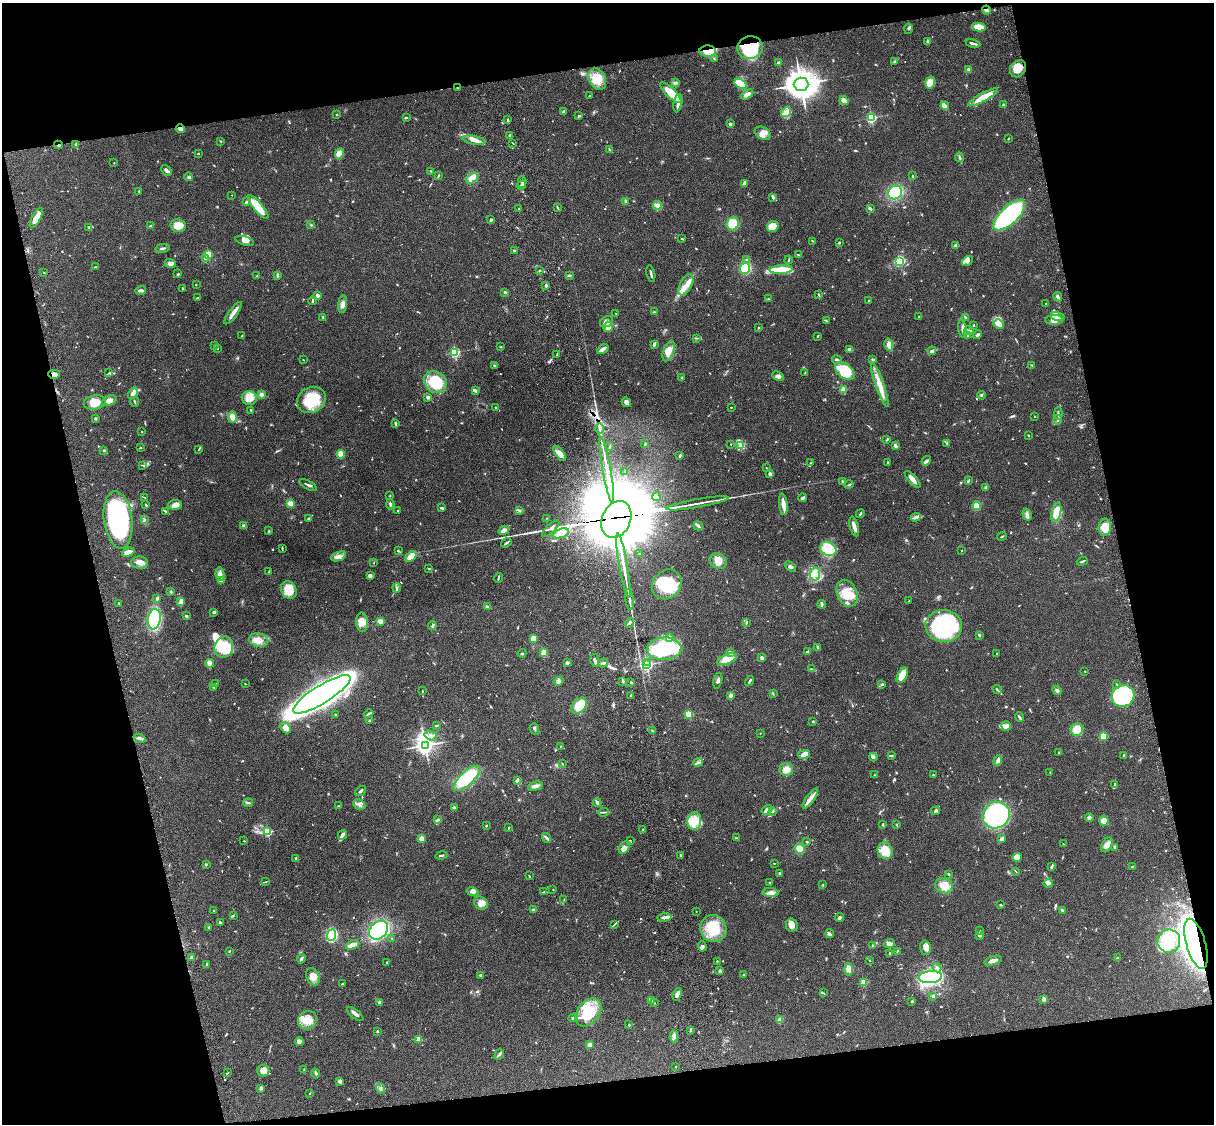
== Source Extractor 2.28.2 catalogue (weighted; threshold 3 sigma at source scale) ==
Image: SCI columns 121-4968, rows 277-4762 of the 5086 x 4926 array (HDU 1 of 3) = the unmasked area's bounding box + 8 px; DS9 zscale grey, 4 x 4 block average (1 PNG px = mean of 4 x 4 image px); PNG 1216 x 1126 px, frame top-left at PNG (2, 3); each listed source drawn as its Kron ellipse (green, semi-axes under 4 px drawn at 4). Shown black and unused: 26% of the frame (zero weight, under 3 of 4 exposures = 6% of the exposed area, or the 3 px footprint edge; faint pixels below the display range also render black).
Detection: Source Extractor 2.28.2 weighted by HDU 2 'WHT'. Background 0.0964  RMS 0.0063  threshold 0.0285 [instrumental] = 3 sigma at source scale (4.5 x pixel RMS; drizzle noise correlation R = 1.50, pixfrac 1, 0.05/0.05 arcsec/px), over >= 5 px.
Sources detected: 853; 1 too faint to see at this stretch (4 x 4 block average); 12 inside a brighter object's white glare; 1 cosmic-ray / hot-pixel residue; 2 long thin detections or spike segments (spike, bleed or trail) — neither listed nor drawn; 14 coinciding with a brighter row at this scale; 62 inside a brighter listed object's ellipse — not listed separately; of the other 761, all 500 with FLUX_AUTO >= 2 (the completeness limit of this list) listed and drawn (261 fainter detections not listed), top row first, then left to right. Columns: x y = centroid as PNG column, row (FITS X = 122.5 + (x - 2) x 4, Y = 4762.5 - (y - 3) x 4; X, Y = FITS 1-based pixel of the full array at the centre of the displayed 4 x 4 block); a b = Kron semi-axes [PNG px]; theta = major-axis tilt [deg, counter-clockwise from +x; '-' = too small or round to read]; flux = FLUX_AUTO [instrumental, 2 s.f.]
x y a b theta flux
987 10 4 3 - 7
979 27 7 4 -11 46
908 29 5 3 - 5.9
928 41 2 2 - 26
973 43 7 2 -12 11
750 48 13 11 15 260
708 51 8 5 -2 38
714 59 2 2 - 2.8
895 62 3 2 - 3.6
779 63 4 3 - 7.7
1018 69 9 7 56 43
969 70 4 3 - 9.4
597 79 11 8 -62 56
930 82 6 5 - 38
675 83 3 2 - 3.4
741 84 7 4 -31 100
801 84 7 6 - 4800
458 87 2 2 - 4.4
671 93 14 4 -44 110
747 94 7 3 29 24
589 96 2 2 - 3.1
983 97 17 4 29 67
844 101 5 3 - 19
678 103 9 2 80 24
1003 105 2 2 - 22
945 106 4 3 - 8.4
563 112 3 2 - 8.7
786 112 5 4 - 16
336 115 2 2 - 2.2
579 116 3 2 - 4.8
406 118 3 2 - 4.2
871 118 2 2 - 490
507 120 3 2 - 3.8
730 124 2 2 - 25
180 128 4 3 - 13
763 133 8 6 -28 29
510 135 4 3 - 7.2
1008 139 3 2 - 2.6
474 140 12 3 -11 21
221 141 2 2 - 2.6
513 143 3 2 - 2.6
58 145 4 2 - 4.8
76 145 3 2 - 21
609 149 3 2 - 2.4
199 153 2 2 - 3.2
339 154 5 4 - 61
959 157 4 2 - 5.4
114 163 2 2 - 2
166 170 6 2 -47 10
431 171 3 2 - 3.2
438 176 3 2 - 2.8
913 176 3 2 - 2.9
189 177 4 3 - 6
472 178 7 4 40 45
522 182 5 2 - 4.7
744 183 4 3 - 6.1
521 185 5 3 - 9
139 191 2 2 - 9.2
895 193 7 6 - 160
232 195 2 2 - 2.4
773 197 3 2 - 9.8
626 201 3 2 - 3.1
246 202 3 2 - 5.5
657 205 4 3 - 10
258 207 15 4 -51 93
558 208 4 2 - 3.7
870 208 3 2 - 8.2
518 209 2 2 - 2.1
1009 215 20 8 43 580
36 218 11 4 61 39
491 220 3 3 - 4
733 224 6 6 - 83
151 225 3 2 - 3.7
178 225 8 6 -10 47
311 225 2 2 - 2.7
773 226 6 5 - 66
88 227 3 2 - 2.3
682 239 3 2 - 2.2
245 241 9 4 -16 18
813 241 2 2 - 2.2
839 243 2 2 - 4.9
956 245 4 2 - 18
162 248 7 2 12 6.7
515 251 3 2 - 9.6
208 254 2 2 - 220
798 255 3 2 - 2.5
205 258 4 2 - 14
747 260 3 2 - 3.4
789 260 4 2 - 3
899 261 3 3 - 190
968 261 6 3 37 10
170 263 6 3 -21 15
96 267 4 2 - 2.8
745 268 6 5 - 110
781 269 12 3 4 120
539 271 2 2 - 2.6
44 273 2 2 - 3
651 273 8 2 -77 8
178 274 3 2 - 3.5
277 275 3 2 - 7.7
569 275 3 2 - 6.1
257 276 3 2 - 2.2
196 284 2 2 - 2.2
546 285 3 2 - 7.8
686 285 11 6 63 33
182 288 2 2 - 3.5
141 290 5 2 - 13
505 292 2 2 - 5.9
317 295 2 2 - 49
819 295 3 2 - 3
1058 297 5 2 - 8
198 298 3 2 - 3.3
768 299 2 2 - 2
313 301 4 2 - 4
868 301 2 2 - 4.1
343 304 9 4 84 15
1046 304 2 2 - 2.2
654 312 3 2 - 4.6
233 313 13 2 55 35
616 313 2 2 - 3.7
323 317 2 2 - 2.5
919 317 3 2 - 3.8
965 317 3 2 - 2.8
1058 317 7 4 -15 34
1054 320 9 4 1 22
826 321 2 2 - 2.5
606 322 7 5 28 22
999 324 5 3 - 24
974 325 2 2 - 8.3
608 327 5 5 - 18
759 328 2 2 - 8.6
962 329 9 3 -81 16
969 330 4 2 - 7
242 335 3 2 - 2.4
967 335 3 2 - 3.1
977 335 4 2 - 7.7
818 336 3 2 - 2.8
697 338 3 2 - 2.2
654 344 3 2 - 7.7
215 345 2 2 - 2.1
889 345 6 4 -75 22
500 347 3 2 - 2.5
217 349 2 2 - 2.6
603 349 6 3 33 15
849 349 4 3 - 6.3
669 351 11 5 68 31
932 351 4 3 - 6.7
455 352 2 2 - 470
557 355 3 2 - 4.9
873 359 3 2 - 3.7
303 360 2 2 - 2.1
837 360 5 2 - 5.3
1032 365 2 2 - 3.1
495 366 3 2 - 5.8
845 371 11 7 -39 120
109 373 3 2 - 2
805 373 2 2 - 2.6
54 374 6 4 -2 17
778 376 6 3 -27 10
682 377 2 2 - 3.9
435 382 12 10 -41 100
880 385 23 3 -71 44
843 389 2 2 - 110
475 391 4 2 - 8.5
133 393 6 3 60 13
261 394 2 2 - 13
982 395 4 2 - 4.2
428 397 3 3 - 10
249 398 7 7 - 58
311 400 15 12 32 130
109 401 8 4 23 17
95 402 11 7 10 40
135 402 5 2 - 5.1
626 402 5 3 - 16
731 407 2 2 - 3.5
495 408 3 2 - 2.2
251 410 3 2 - 3
1058 413 6 2 88 6.7
1034 416 2 2 - 4.4
232 417 5 4 - 29
96 418 3 2 - 3.8
1058 420 4 3 - 6.6
396 424 3 2 - 6.8
600 429 5 2 - 6.7
142 431 2 2 - 2.4
1028 435 2 2 - 2.5
887 440 4 2 - 3.8
947 443 4 2 - 3.4
645 444 3 2 - 3.1
731 444 2 2 - 2.2
741 445 3 2 - 4.9
610 446 3 2 - 3.1
895 446 3 2 - 12
140 447 3 2 - 2.1
199 449 3 2 - 2
104 450 2 2 - 7.1
560 453 9 4 -54 29
341 454 4 3 - 39
680 456 3 2 - 8.6
926 461 5 3 - 8.3
888 462 2 2 - 2.5
811 463 2 2 - 2.3
143 465 3 2 - 2.5
766 468 2 2 - 4.5
607 470 33 2 -80 72
625 471 2 2 - 2
770 474 2 2 - 38
912 479 10 3 -48 24
842 481 2 2 - 4.7
968 481 3 2 - 4.8
849 484 4 2 - 4.5
308 485 10 2 -28 7.5
986 487 4 2 - 6.8
390 495 2 2 - 2
144 497 4 2 - 2.3
656 497 4 3 - 6
803 498 4 2 - 5.7
290 503 3 3 - 25
697 503 32 2 10 34
390 504 5 2 - 5.9
783 504 10 3 -83 40
146 505 3 2 - 4.3
175 505 7 5 4 17
976 506 4 3 - 46
441 508 3 2 - 4
398 510 2 2 - 6.4
519 510 3 2 - 4.4
165 511 4 2 - 4.7
1056 512 10 4 77 67
860 514 5 2 - 4
1027 515 6 4 -73 11
916 517 5 3 - 8.8
547 518 2 2 - 2.2
144 519 2 2 - 2.1
308 519 3 2 - 5.9
616 519 19 14 67 27000
118 520 29 14 -83 560
244 526 3 3 - 9.4
698 526 5 2 - 6.8
854 526 10 2 -74 25
1105 527 8 6 84 50
551 528 11 2 44 8.9
504 530 5 3 - 14
269 531 3 2 - 3.1
561 533 8 4 21 34
1002 536 5 2 - 3.4
506 543 6 2 36 6.4
282 548 3 2 - 4.5
828 549 8 6 -26 140
399 551 2 2 - 2.2
962 551 2 2 - 2.1
128 552 6 3 21 21
640 553 2 2 - 2.8
338 556 8 4 22 16
411 556 6 4 39 30
718 561 9 7 -31 36
1082 561 5 2 - 5.5
140 563 8 6 -5 23
374 563 2 2 - 2
623 566 32 2 -80 74
790 567 6 3 -39 8
429 569 3 2 - 2.4
269 572 4 2 - 2.1
220 574 6 4 -81 13
815 574 6 5 - 28
370 576 4 3 - 11
498 578 5 2 - 4.6
221 581 3 3 - 5.1
667 584 16 13 46 160
397 588 4 2 - 6.1
289 590 9 7 -54 71
171 592 2 2 - 6.8
847 593 14 10 -66 73
157 598 2 2 - 3.3
629 599 10 2 -82 14
181 601 4 3 - 16
909 601 2 2 - 2.6
119 603 3 2 - 2.2
822 604 4 2 - 6.7
487 607 3 3 - 4.9
214 612 3 2 - 9.8
186 616 3 2 - 4.3
154 619 10 6 81 210
380 621 3 3 - 20
362 622 10 6 -88 30
746 622 4 2 - 3.7
629 623 5 3 - 7.8
432 626 4 3 - 6.1
944 626 18 16 -3 440
979 635 2 2 - 6.2
670 637 3 3 - 6
533 639 3 3 - 32
259 640 10 6 -11 37
224 647 11 9 70 140
818 647 2 2 - 9.8
664 649 17 11 4 320
807 651 3 2 - 7.2
543 652 4 3 - 19
730 652 4 2 - 5.2
522 653 4 2 - 4
997 654 3 2 - 3.6
762 658 4 3 - 7.8
727 659 10 4 21 63
595 660 6 2 -80 9.4
647 662 2 2 - 46
210 663 4 3 - 21
567 663 3 3 - 8
603 663 5 2 - 7.1
647 665 2 2 - 700
811 669 3 2 - 3.4
1085 671 2 2 - 3.6
902 675 8 4 64 55
558 681 5 4 - 12
623 681 3 2 - 4.7
718 681 8 2 77 7.9
749 681 5 2 - 6.8
631 682 2 2 - 6
215 684 3 2 - 3.9
245 684 2 2 - 2.1
1116 684 3 2 - 2.4
882 685 3 2 - 3.9
214 687 2 2 - 2.1
997 689 5 2 - 4.5
1057 690 5 2 - 9.5
422 691 3 2 - 2.1
322 694 33 9 32 3100
773 694 3 2 - 2.2
631 695 3 2 - 3.7
731 695 4 4 - 7.6
1123 696 11 10 - 530
579 706 9 6 49 86
369 714 5 2 - 5.2
689 714 2 2 - 210
335 715 2 2 - 3
1019 717 5 2 - 6.7
369 721 2 2 - 24
813 721 2 2 - 3.7
436 726 4 2 - 2.4
1006 726 5 4 - 20
286 728 6 4 -47 36
535 729 6 2 -68 5.7
1077 730 6 6 - 48
652 731 4 2 - 4
760 733 2 2 - 2
431 736 6 3 -18 11
1103 736 2 2 - 200
139 738 6 3 -18 11
425 745 3 3 - 1600
561 746 2 2 - 2.2
1059 752 2 2 - 2.6
804 755 6 4 8 17
1124 755 2 2 - 3.1
891 756 4 2 - 3.1
873 757 4 3 - 5.7
998 760 5 4 - 11
698 762 5 2 - 7
563 764 2 2 - 2.3
786 769 7 6 - 25
1050 772 2 2 - 2.1
874 775 2 2 - 2.4
933 775 2 2 - 3.3
467 778 17 6 42 210
517 780 4 2 - 4
1115 784 3 2 - 4
535 786 7 3 14 14
361 791 6 2 38 8
810 799 12 3 55 25
248 803 5 2 - 3.4
597 803 4 3 - 9
359 804 6 4 -27 16
338 806 3 2 - 3.2
454 807 2 2 - 7
767 810 5 3 - 20
773 811 3 2 - 5.9
936 811 4 2 - 5.1
604 812 5 2 - 4.9
996 815 14 13 - 480
1089 817 4 3 - 6.7
437 820 4 2 - 4.5
694 821 9 7 79 73
1104 821 5 5 - 30
883 824 3 2 - 3.4
897 825 3 2 - 2.1
486 826 2 2 - 6.6
509 828 3 2 - 3.1
643 829 3 2 - 3
267 832 2 2 - 340
342 835 5 2 - 17
546 838 5 3 - 7.2
736 838 2 2 - 2.5
422 839 3 3 - 24
1002 839 4 2 - 14
630 840 2 2 - 4.7
244 841 2 2 - 2.2
807 842 2 2 - 4.3
1063 844 3 2 - 3
1107 845 8 5 63 23
1115 847 3 2 - 8.8
624 848 7 5 58 17
800 849 5 5 - 33
885 851 8 7 - 69
441 855 6 2 11 5.3
681 855 3 2 - 5.4
1017 857 5 4 - 48
296 858 3 2 - 6.6
774 863 2 2 - 2.6
206 864 2 2 - 2.2
1132 866 2 2 - 2.9
1052 867 3 2 - 4.2
1016 871 4 2 - 2.1
780 873 3 2 - 6.5
949 874 3 2 - 3.7
529 876 2 2 - 2.1
266 882 4 2 - 2.3
769 883 2 2 - 3.2
1048 883 5 3 - 9.8
823 885 3 2 - 2.2
944 886 9 7 -20 49
553 889 2 2 - 4
472 892 6 4 -13 11
543 892 3 2 - 2.3
770 893 8 3 -4 15
564 900 3 2 - 2.5
481 903 7 6 - 24
1001 905 3 2 - 4.4
214 910 2 2 - 2
533 910 4 3 - 8.8
1062 910 4 2 - 6.3
696 911 2 2 - 2.2
233 916 2 2 - 2
664 917 7 3 2 12
840 917 4 3 - 6.8
220 923 2 2 - 21
614 924 3 2 - 2.9
792 925 7 6 - 22
209 928 3 2 - 6
713 928 13 13 - 110
379 930 11 8 44 340
980 931 2 2 - 8.3
830 933 4 2 - 6.1
332 935 6 4 66 250
979 936 4 2 - 5.6
392 938 2 2 - 4.1
1169 941 11 11 - 100
889 943 6 4 21 13
1196 944 26 9 -74 690
352 945 7 3 22 26
702 946 5 2 - 9
872 946 2 2 - 6
925 948 7 5 -76 21
229 951 3 2 - 3.3
897 951 4 2 - 2.9
889 953 2 2 - 4.8
192 957 2 2 - 11
1117 958 2 2 - 4.5
301 959 4 2 - 6.6
870 960 2 2 - 3
717 961 2 2 - 2.9
993 961 9 2 18 24
387 962 3 2 - 2.5
207 964 3 2 - 2.3
937 968 5 2 - 7.8
849 969 6 4 -86 16
720 971 3 2 - 3.4
743 974 3 2 - 3
480 975 2 2 - 6.8
313 977 9 6 -66 30
930 977 12 6 5 310
864 982 2 2 - 150
342 984 2 2 - 4.6
823 993 2 2 - 2.1
677 994 7 3 68 15
932 997 3 3 - 4.6
1044 999 2 2 - 65
651 1000 4 3 - 8.8
912 1001 2 2 - 12
379 1002 2 2 - 26
654 1003 2 2 - 2.1
588 1012 16 11 52 120
355 1014 10 3 -39 13
573 1018 5 3 - 8.9
307 1020 10 9 - 44
780 1020 2 2 - 31
629 1025 2 2 - 7.5
690 1030 2 2 - 3.2
377 1032 2 2 - 4.9
674 1036 6 3 86 16
419 1039 2 2 - 110
299 1042 4 3 - 17
590 1044 3 2 - 27
499 1054 6 3 61 7.7
675 1066 2 2 - 3.5
304 1070 3 2 - 3.1
263 1071 6 6 - 20
228 1073 3 2 - 2.1
316 1073 4 2 - 8.3
340 1081 4 3 - 7.7
261 1088 4 3 - 6.1
380 1088 5 3 - 8.8
310 1093 3 2 - 2.1
Overlapping masked pixels (flux is a lower limit): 9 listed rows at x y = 987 10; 750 48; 708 51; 458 87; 180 128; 58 145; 54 374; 616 519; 1196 944
Diffuse or blended objects may show on this block-average render without a row.